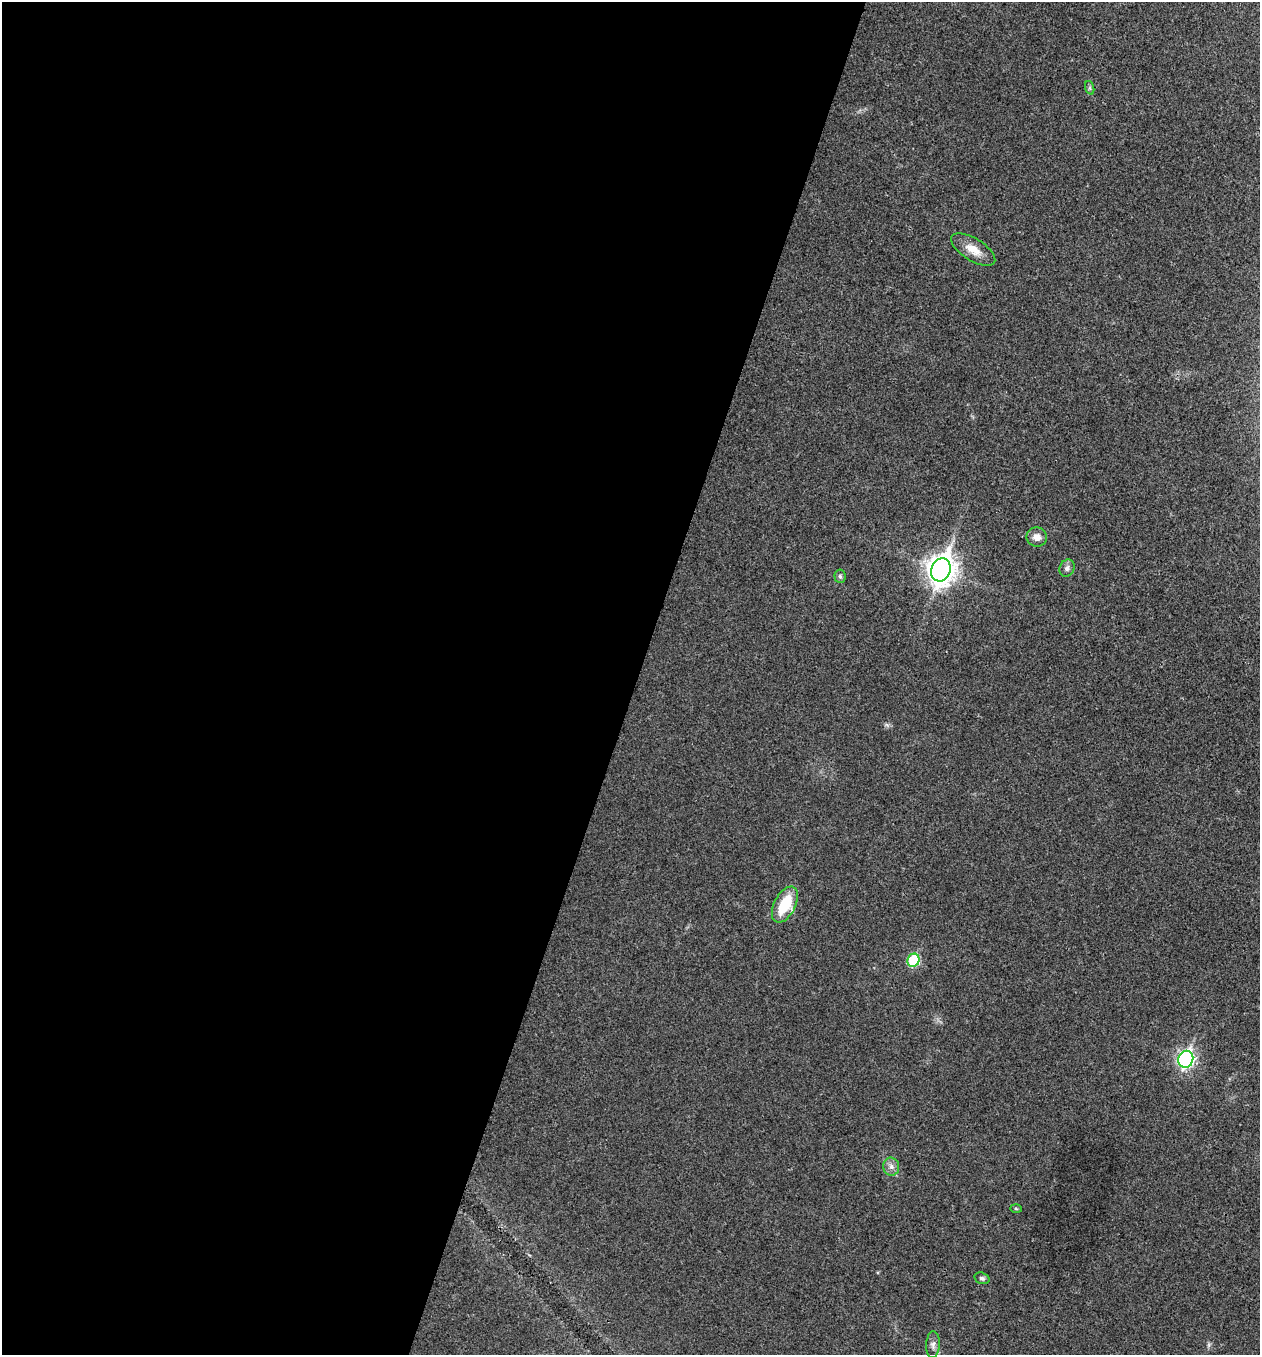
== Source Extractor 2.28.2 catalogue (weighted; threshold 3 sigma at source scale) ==
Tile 5 of 4 x 4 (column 1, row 2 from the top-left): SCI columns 136-1393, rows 2711-4063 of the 5432 x 5418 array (HDU 1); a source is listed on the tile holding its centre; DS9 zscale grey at full resolution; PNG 1262 x 1357 px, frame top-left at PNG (2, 2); each listed source drawn as its Kron ellipse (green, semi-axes under 4 px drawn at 4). Shown black and unused: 51% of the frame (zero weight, under 3 of 4 exposures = <1% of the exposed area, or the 3 px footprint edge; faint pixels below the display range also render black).
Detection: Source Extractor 2.28.2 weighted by HDU 2 'WHT'; one run over the whole footprint, this tile lists its part. Background 0.0241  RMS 0.0054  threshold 0.0242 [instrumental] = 3 sigma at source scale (4.5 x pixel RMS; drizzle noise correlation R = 1.50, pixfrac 1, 0.05/0.05 arcsec/px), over >= 5 px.
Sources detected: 13; all 13 listed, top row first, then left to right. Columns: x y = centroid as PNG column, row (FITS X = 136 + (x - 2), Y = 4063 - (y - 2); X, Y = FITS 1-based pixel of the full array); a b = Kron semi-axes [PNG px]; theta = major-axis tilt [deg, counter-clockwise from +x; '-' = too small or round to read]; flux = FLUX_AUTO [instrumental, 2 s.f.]
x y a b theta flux
1090 88 7 4 -72 0.87
973 250 25 11 -31 8
1037 537 10 9 - 3.8
1067 568 9 7 65 2
941 570 12 9 71 580
840 576 7 5 -84 1.1
785 905 19 10 63 19
913 960 7 6 - 32
1186 1059 8 7 - 140
891 1167 9 8 - 2.5
1016 1208 6 3 -2 0.61
982 1278 8 5 -17 1.3
933 1345 13 7 86 2.4